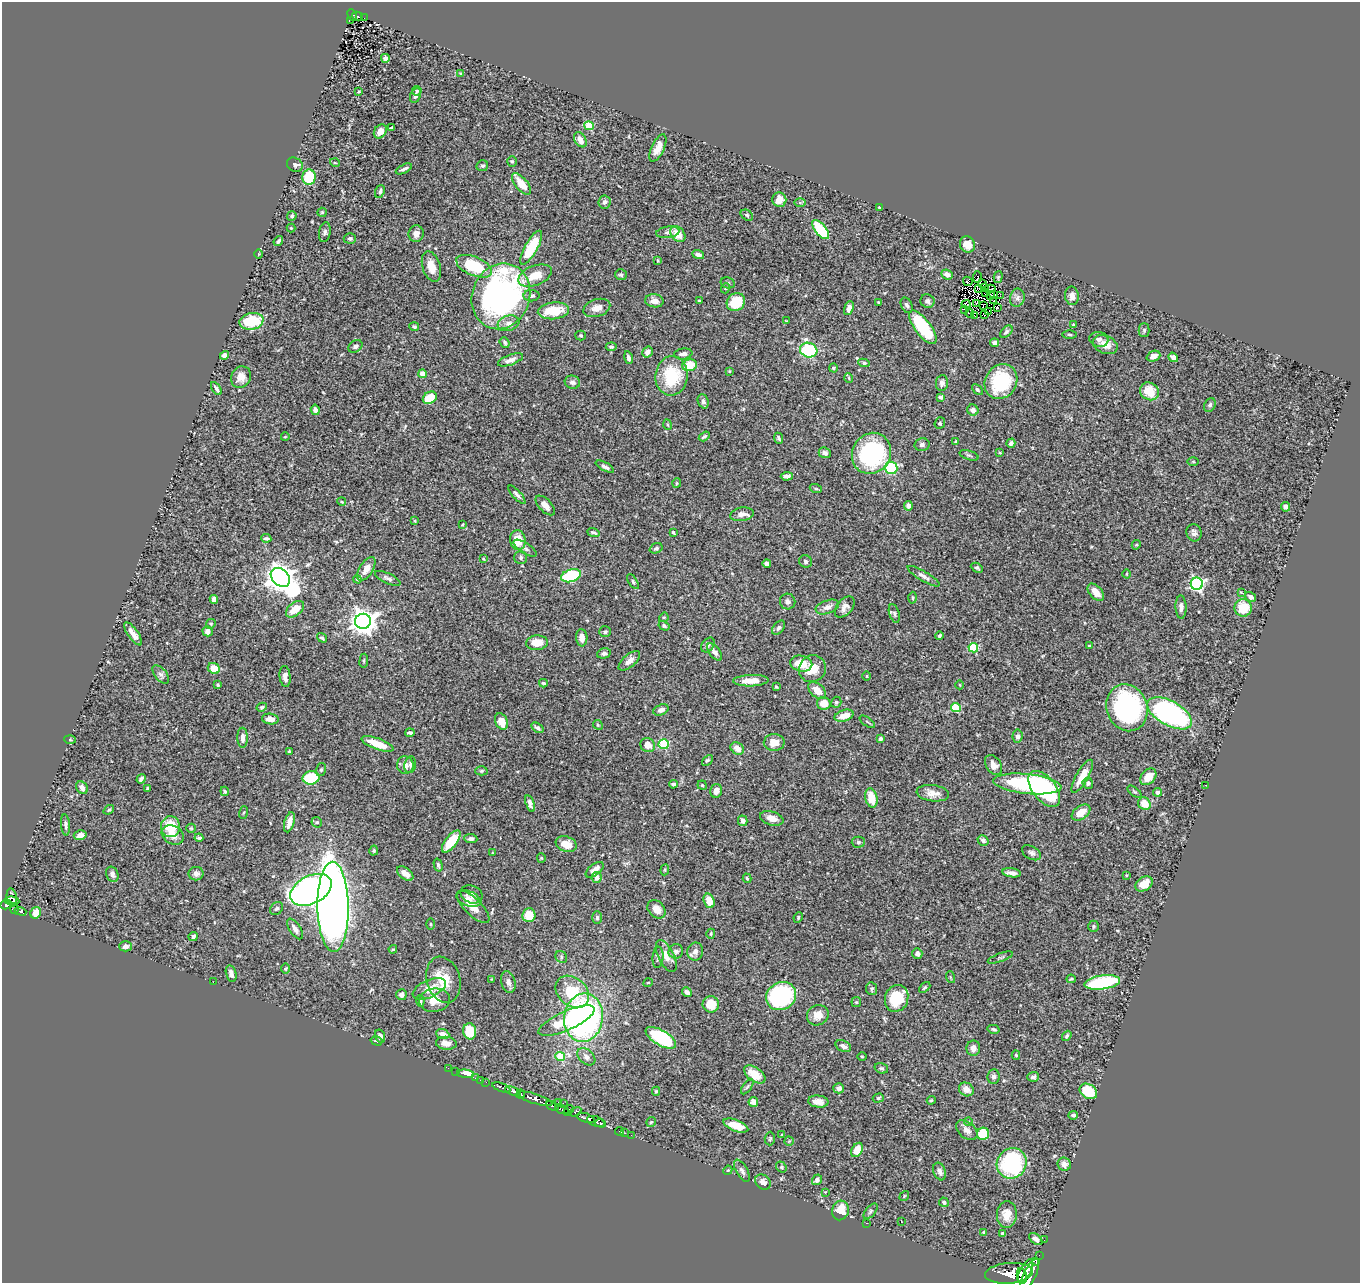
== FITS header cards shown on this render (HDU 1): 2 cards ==
NAXIS1  =                 1358
NAXIS2  =                 1281

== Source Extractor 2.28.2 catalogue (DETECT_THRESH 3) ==
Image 1358 x 1281 px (HDU 1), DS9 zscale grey, 1 PNG px = 1 image px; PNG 1362 x 1285 px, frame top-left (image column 1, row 1281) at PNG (2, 2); each listed source drawn as its Kron ellipse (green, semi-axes under 4 px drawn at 4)
Background 0.504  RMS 0.023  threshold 0.0692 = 3 sigma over >= 5 px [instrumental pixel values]
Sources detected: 444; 2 with non-positive FLUX_AUTO (blend fragments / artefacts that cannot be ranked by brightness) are neither listed nor drawn; the other 442 listed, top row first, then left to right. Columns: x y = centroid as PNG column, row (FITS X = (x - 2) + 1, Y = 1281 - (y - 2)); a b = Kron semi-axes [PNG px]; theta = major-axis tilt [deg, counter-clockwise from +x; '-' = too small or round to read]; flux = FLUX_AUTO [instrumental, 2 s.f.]
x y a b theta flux
352 15 6 4 -66 60
358 16 5 3 - 37
364 18 2 2 - 2.1
350 20 3 2 - 5.1
385 58 4 4 - 6.8
461 73 4 3 - 1.7
417 91 4 4 - 2.3
359 92 3 3 - 1.8
415 96 7 5 66 4.8
589 126 5 4 - 57
391 127 3 2 - 1.4
380 131 7 6 - 16
580 140 8 5 -57 14
658 148 15 6 65 16
512 161 5 5 - 2.6
335 163 5 3 - 1.3
295 165 8 6 -31 4.4
482 166 6 5 - 3.4
404 169 9 3 26 3.8
309 177 8 6 89 53
521 184 13 6 -50 25
380 192 6 4 69 4
779 200 7 7 - 16
604 202 6 6 - 4.5
800 203 6 4 -1 2.1
879 208 3 2 - 1.4
322 212 5 4 - 1.7
747 215 6 5 - 2.6
292 216 5 4 - 2.9
291 228 4 4 - 1.5
821 230 11 5 -50 75
325 232 10 5 79 4.2
668 232 12 5 8 6
416 234 8 7 - 8.6
678 234 9 6 -47 23
350 238 6 5 - 3.6
278 241 5 3 - 3.5
967 245 8 7 - 17
531 248 19 6 61 73
259 254 4 3 - 1.4
698 255 6 4 -18 6
658 260 4 3 - 1.3
431 266 16 9 -73 20
474 266 19 9 -23 82
947 274 6 4 -23 8.5
535 275 17 10 21 25
621 275 6 5 - 3.1
977 277 6 2 85 2.6
998 277 6 4 75 1.8
968 281 5 3 - 0.69
728 283 7 5 -14 2.8
983 284 3 2 - 1.4
726 288 5 3 - 1.3
985 288 2 2 - 0.76
979 289 2 2 - 1.3
990 289 6 2 -2 1.6
986 292 4 2 - 3.2
990 295 4 3 - 0.92
994 295 3 2 - 2
1000 295 4 2 - 1.6
501 296 33 28 69 570
532 296 8 5 2 4.5
1072 296 9 7 -82 8.7
1017 298 9 7 80 6.2
994 300 2 2 - 0.58
654 301 9 6 -8 11
699 301 3 3 - 2.3
928 301 7 6 - 4.3
736 302 9 8 - 51
878 302 3 2 - 1.7
966 304 4 3 - 1.2
976 304 2 2 - 1.4
907 305 8 5 -64 4.1
983 305 4 2 - 1.2
997 307 4 2 - 0.93
597 308 14 8 18 13
849 308 7 4 70 6.2
965 309 3 2 - 1.1
553 311 16 8 6 45
988 311 3 2 - 1.5
970 314 4 3 - 2.3
974 315 2 2 - 1.6
984 315 4 2 - 0.62
251 321 12 8 10 73
786 321 3 2 - 1.4
509 323 11 7 17 8.2
1073 325 3 3 - 1.9
414 327 5 4 - 2.8
923 327 20 8 -53 96
1144 330 7 5 -90 2.9
1006 332 7 4 44 3.3
1070 334 7 3 -1 2.1
581 335 5 5 - 2.2
1099 339 9 7 -12 5.8
505 342 5 4 - 3
995 343 4 4 - 4.2
1105 345 13 9 -23 16
355 346 8 5 34 4.5
611 347 5 4 - 2.8
809 350 9 7 -16 180
647 352 6 4 58 6.3
683 354 9 5 8 6.2
224 355 5 4 - 8.9
1153 356 7 5 22 9
1173 357 5 4 - 7.2
628 358 6 4 -77 6.2
510 360 13 5 20 9.4
864 363 5 4 - 2.9
689 365 7 6 - 41
833 368 4 4 - 3.4
729 371 4 4 - 1.4
423 374 4 4 - 22
671 376 20 16 84 80
241 377 11 9 58 14
849 378 5 3 - 1.4
572 382 8 6 -17 6
1001 382 18 15 57 96
942 383 8 6 85 5.6
216 388 7 3 -57 3.9
977 390 6 4 -45 2.6
1149 391 10 8 -33 32
941 397 4 4 - 3.8
430 398 7 5 32 34
703 401 7 5 -68 4.3
1210 405 7 5 61 4
315 410 5 4 - 5.9
973 410 6 5 - 6.8
940 423 6 5 - 3
668 425 5 3 - 1.6
704 436 6 3 32 2.7
285 437 4 2 - 1.2
778 438 5 3 - 3.1
956 442 3 2 - 1.9
1011 443 4 4 - 4.5
922 444 7 6 - 4.1
825 453 6 5 - 4.4
871 453 21 19 58 180
1000 453 3 3 - 1.3
969 455 10 4 -18 2.8
1193 462 5 3 - 1.8
605 467 10 4 -28 4.3
891 468 6 6 - 110
787 476 6 4 5 6.4
677 483 5 4 - 1.7
816 489 6 4 -19 1.9
517 495 12 4 -48 4.6
342 502 4 3 - 1.5
545 505 12 6 -45 11
908 506 5 4 - 5
1286 507 5 4 - 9.3
742 514 12 6 9 8.6
415 521 4 3 - 1.5
462 524 4 2 - 1.5
593 532 6 3 -19 3.1
673 532 4 3 - 2.3
1194 533 9 7 -70 5.9
266 538 5 3 - 3.1
518 540 10 8 -82 29
1136 545 5 4 - 1.6
525 548 13 5 -32 5.5
656 548 6 5 - 2.9
521 557 6 6 - 3.9
483 559 3 2 - 1.5
806 561 6 6 - 4.2
767 564 4 4 - 5.4
977 568 6 4 -27 2.8
366 569 13 6 57 14
1127 574 4 3 - 1.4
571 576 10 6 18 120
924 576 18 5 -30 6.7
280 577 11 8 -43 2000
388 578 14 5 -25 5.2
358 579 4 3 - 2
633 582 8 4 -59 2.8
1197 584 6 6 - 320
1096 592 10 6 -49 16
1241 592 4 2 - 1.2
1250 597 6 4 -33 4.8
913 598 6 3 -89 1.9
214 599 4 4 - 8.1
788 601 8 7 - 5.2
827 607 12 6 20 11
845 607 12 7 49 8.3
1181 607 11 5 -88 6.4
1243 608 9 8 - 37
295 609 10 6 38 23
894 613 10 5 -73 3.5
664 617 5 4 - 1.6
363 621 8 7 - 1500
211 624 5 4 - 2
664 626 6 4 -30 2.8
779 628 8 5 49 4.5
207 631 5 5 - 6.2
605 632 6 5 - 3.6
133 634 14 5 -55 14
939 636 4 3 - 2.8
322 638 5 4 - 2.8
582 638 8 5 -86 13
537 643 11 7 4 25
708 645 8 5 52 3.8
1089 646 3 2 - 1.5
973 648 5 4 - 83
715 652 10 5 -52 5.8
604 653 7 5 16 4.4
364 661 7 3 82 2.1
629 661 13 6 40 11
801 663 11 7 -11 28
214 668 6 5 - 23
812 669 14 13 - 26
161 674 11 6 -51 5.3
285 676 10 5 -84 8.7
867 676 5 3 - 1.4
751 681 18 5 2 20
543 683 4 3 - 2.4
218 685 3 3 - 1.9
960 685 4 3 - 1.1
776 687 3 2 - 1.6
817 690 10 6 -41 17
836 702 5 5 - 3.1
824 703 7 6 - 21
262 707 5 4 - 2.4
956 707 5 4 - 70
1127 708 24 20 -70 260
661 710 8 5 21 7.7
1170 713 24 12 -29 380
844 716 10 5 17 19
270 719 8 5 -7 14
501 722 8 6 -66 18
867 722 9 2 -35 1.8
598 725 5 4 - 1.7
537 728 7 4 -35 4.2
410 733 4 3 - 3.8
1017 736 7 5 84 5.8
243 738 10 5 -90 8.6
880 739 3 3 - 3
70 740 6 4 -3 2.3
774 742 10 8 1 18
377 744 17 5 -20 32
663 744 5 5 - 89
648 745 7 7 - 16
737 748 7 5 -38 13
289 751 3 3 - 1.9
707 760 6 4 43 2.5
405 765 9 8 - 9.8
410 765 8 5 80 3.9
994 765 11 7 -55 10
321 770 6 5 - 2.7
481 771 6 4 2 2.3
1082 776 19 6 60 25
1148 777 9 6 48 23
311 778 8 6 10 62
141 779 5 3 - 3.8
1088 783 5 5 - 3.9
673 784 4 3 - 2.4
1027 784 34 10 -6 180
702 785 4 4 - 1.8
1206 785 2 2 - 1.1
82 788 7 5 -55 7.5
147 788 3 3 - 1.5
1044 789 21 11 -52 160
225 791 5 3 - 2.1
716 791 7 6 - 7.8
1134 792 8 4 -38 2.2
1158 792 4 4 - 7.3
933 793 16 8 -7 13
871 798 10 6 -76 32
530 803 9 4 -72 6.9
1144 804 7 6 - 21
109 810 6 4 38 2.3
244 813 6 3 71 1.7
1081 813 10 6 35 19
772 818 12 7 -17 13
743 821 5 4 - 7.2
289 822 10 5 74 11
317 822 5 5 - 2.1
66 825 10 4 -84 5.4
170 827 10 9 - 50
191 828 5 4 - 1.7
80 835 6 4 15 8.6
173 835 12 8 -30 12
199 838 4 3 - 2.5
471 839 6 4 -6 4.4
983 840 6 5 - 3.4
451 841 13 6 52 44
858 842 6 5 - 2.9
566 844 11 7 -20 20
374 851 5 4 - 2.5
492 853 4 3 - 1.2
1031 853 10 6 -29 5.4
541 858 4 4 - 1.6
438 865 7 4 -75 3.1
595 870 10 5 38 13
665 870 5 4 - 1.7
405 873 9 5 -38 12
1012 873 9 4 -9 7.8
112 874 8 6 -67 5.4
196 874 7 6 - 8.5
1126 875 3 2 - 1.2
596 877 5 5 - 7.8
747 878 5 3 - 2
1144 884 9 6 32 19
311 890 22 14 27 1000
472 894 11 8 -24 8.6
12 897 9 5 -79 190
469 899 13 7 -22 7.9
12 901 7 4 -4 230
709 901 7 5 -72 23
6 905 6 4 9 410
333 907 45 15 -89 2200
473 907 21 8 -45 22
14 908 5 4 - 33
276 908 7 5 43 3.2
656 909 10 7 -46 14
20 911 6 3 -19 96
36 913 6 5 - 19
529 915 7 6 - 31
798 917 5 3 - 1.9
597 918 6 5 - 3.3
431 924 6 4 -89 1.8
1093 926 6 5 - 2.6
295 929 12 5 -57 7.9
711 934 5 4 - 2.1
193 936 4 4 - 3.8
125 946 6 5 - 5.3
393 949 4 3 - 2.2
676 951 7 7 - 5.8
695 952 9 8 - 7.5
917 954 5 5 - 5.2
666 956 17 8 -63 16
561 957 6 5 - 3.1
658 957 10 5 86 4.8
1000 957 13 4 19 3.2
285 968 5 4 - 2.1
231 973 8 5 -76 6.7
950 977 6 3 -71 1.8
492 979 3 3 - 1.2
1071 979 4 3 - 1.9
443 980 23 16 -74 40
213 982 2 2 - 6.5
508 982 11 7 -76 7
1102 982 18 7 8 170
648 983 4 3 - 1
925 987 6 4 44 2.3
429 989 18 8 25 21
872 989 6 5 - 2.9
572 992 18 14 -41 64
687 992 5 4 - 6.5
401 995 5 5 - 7.7
781 996 15 13 32 200
897 998 14 11 70 48
434 1000 15 11 7 25
420 1001 6 4 -87 2.7
856 1002 5 5 - 2
711 1004 8 8 - 33
818 1015 11 10 - 15
584 1018 24 19 82 490
566 1021 30 9 24 51
993 1029 6 3 -14 2.5
470 1031 8 6 -79 47
443 1034 7 4 -20 9.8
380 1036 7 5 -74 6.2
1067 1036 5 4 - 2.7
661 1038 17 7 -30 130
376 1041 6 4 -16 3.5
446 1043 10 6 -6 12
843 1046 8 5 -26 6
973 1048 7 7 - 7.3
1016 1055 4 4 - 2.3
862 1056 4 3 - 1.2
560 1057 5 4 - 52
586 1057 10 7 -43 7.9
448 1068 2 2 - 4.9
881 1068 7 5 -17 2.9
456 1071 2 2 - 3.1
466 1074 8 4 -6 22
755 1074 12 7 -35 26
994 1076 7 6 - 4.6
1033 1077 6 5 - 3.9
475 1078 3 2 - 6.7
480 1080 3 2 - 11
486 1082 2 2 - 6.5
501 1087 9 3 -21 140
747 1087 9 4 54 2.4
839 1088 5 5 - 7.8
966 1089 7 6 - 14
513 1091 8 3 -21 560
656 1091 4 4 - 2
1088 1091 9 7 -34 57
521 1094 4 3 - 330
878 1098 6 4 17 2.2
535 1099 18 5 -18 1400
931 1100 4 3 - 1.8
818 1101 10 6 -6 10
558 1102 2 2 - 29
753 1102 5 5 - 11
563 1103 2 2 - 11
552 1106 6 3 -26 250
562 1109 7 3 -17 310
568 1110 6 3 53 200
576 1112 6 4 31 190
1073 1115 4 4 - 3.8
586 1118 9 4 -19 820
596 1121 9 5 -18 690
651 1122 5 5 - 2.1
969 1122 4 3 - 1.3
600 1123 5 3 - 250
736 1126 13 5 -21 26
967 1130 12 8 -40 9.2
620 1131 4 2 - 14
625 1133 2 2 - 10
983 1134 6 6 - 52
631 1135 2 2 - 7.5
781 1135 4 2 - 1.1
770 1139 7 5 88 2.4
789 1141 4 4 - 1.4
857 1150 8 5 61 23
1012 1163 15 14 - 170
1064 1164 7 6 - 8.9
781 1167 6 5 - 2.9
728 1170 5 3 - 1.4
742 1171 12 5 -60 5.7
940 1171 9 6 -69 5.4
817 1180 5 5 - 5.5
763 1182 8 6 -44 7.9
825 1192 3 3 - 0.97
904 1196 5 3 - 1.2
944 1202 5 4 - 4
840 1210 10 8 74 31
870 1211 9 5 50 3.1
1007 1215 13 10 86 21
901 1221 3 2 - 0.9
866 1223 3 2 - 15
984 1232 3 3 - 2.3
1002 1233 3 3 - 2.3
1036 1239 8 4 -39 6.1
1044 1240 2 2 - 3
1039 1255 2 2 - 8.2
1036 1262 3 3 - 640
1026 1271 12 5 61 1600
1009 1273 24 10 4 3200
1030 1274 17 6 64 2200
1022 1276 8 5 -79 1200
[2 non-positive-flux detections neither listed nor drawn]